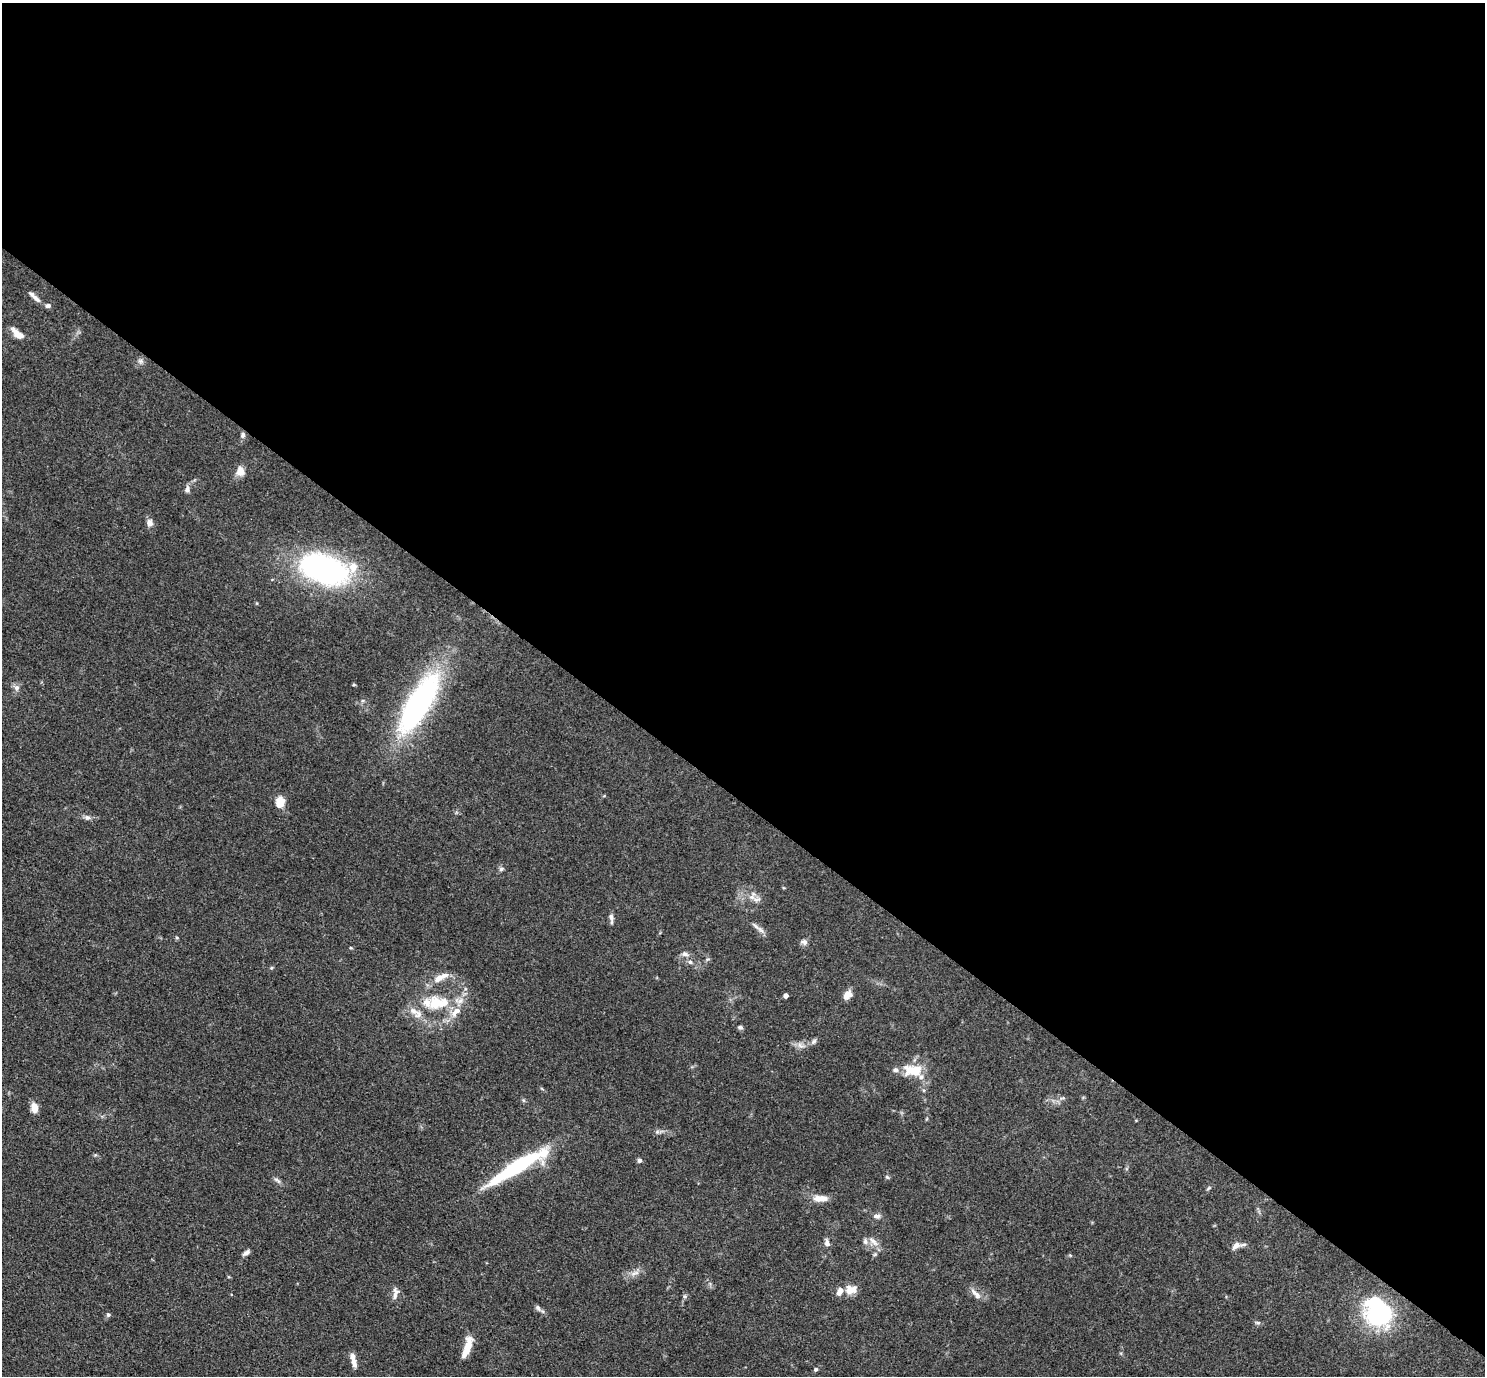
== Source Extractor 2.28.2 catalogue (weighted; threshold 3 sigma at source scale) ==
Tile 3 of 4 x 4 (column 3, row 1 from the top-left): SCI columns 2971-4453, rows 4416-5789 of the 5940 x 5944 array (HDU 1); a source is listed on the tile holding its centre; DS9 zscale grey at full resolution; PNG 1487 x 1378 px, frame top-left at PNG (2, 3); no overlay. Shown black and unused: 58% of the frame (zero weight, under 3 of 4 exposures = <1% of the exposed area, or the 3 px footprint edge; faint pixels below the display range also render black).
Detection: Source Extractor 2.28.2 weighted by HDU 2 'WHT'; one run over the whole footprint, this tile lists its part. Background 0.0727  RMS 0.0056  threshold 0.0253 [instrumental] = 3 sigma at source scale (4.5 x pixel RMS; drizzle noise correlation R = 1.50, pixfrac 1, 0.05/0.05 arcsec/px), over >= 5 px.
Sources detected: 74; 2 inside a brighter object's white glare — not listed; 12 inside a brighter listed object's ellipse — not listed separately; the other 60 listed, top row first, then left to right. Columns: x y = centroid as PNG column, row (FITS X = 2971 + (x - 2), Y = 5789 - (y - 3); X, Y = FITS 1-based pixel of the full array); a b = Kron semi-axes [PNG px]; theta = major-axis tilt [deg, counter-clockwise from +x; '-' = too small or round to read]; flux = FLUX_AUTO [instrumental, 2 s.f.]
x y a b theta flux
36 298 12 6 -43 2.7
48 306 7 5 4 1.7
17 334 16 7 -40 5.7
140 361 7 6 - 1.5
243 435 7 6 - 1.5
240 471 12 10 -86 4.4
187 489 10 6 81 1.8
149 523 10 8 -82 2.8
324 569 42 24 -19 150
354 685 5 3 - 0.57
17 688 7 7 - 2
419 703 68 22 59 130
280 803 9 7 -87 11
87 817 9 7 -22 1.8
501 869 6 6 - 1.1
752 897 9 7 35 2.7
611 917 11 6 -82 2
756 926 15 5 -44 2.6
177 938 5 3 - 0.59
804 942 9 7 -22 1.9
351 948 5 3 - 0.49
685 954 11 6 -11 2
690 962 7 5 -3 1.4
271 968 6 3 71 0.62
439 978 18 9 31 5.5
847 995 10 7 48 5.2
786 996 4 4 - 3
437 1003 32 18 1 24
740 1027 6 5 - 1.1
814 1041 8 6 55 1.5
800 1045 10 6 -30 2.3
913 1070 26 15 -4 14
1063 1098 8 3 5 0.93
523 1100 6 4 -71 0.77
34 1107 9 6 -80 6.7
640 1160 5 5 - 1.4
516 1167 69 13 31 54
887 1177 6 4 -44 0.75
277 1180 12 4 -40 1.7
1208 1188 8 3 45 0.75
821 1198 18 8 1 6
877 1216 9 6 -9 1.9
865 1241 9 7 -82 2
873 1241 18 5 -42 3.4
827 1243 9 6 -74 2.4
1236 1246 12 8 39 3.5
246 1253 11 5 36 1.8
875 1254 6 4 19 0.73
635 1273 15 4 19 2.9
850 1290 14 10 -60 4.8
974 1292 12 7 -53 2.9
395 1296 13 7 72 2.9
685 1296 6 4 45 0.9
538 1308 9 6 -55 1.6
1377 1314 23 20 -64 53
108 1315 6 6 - 1.1
1258 1323 8 5 -5 1.1
467 1348 25 8 74 9.1
354 1362 12 7 -76 3.8
816 1369 5 5 - 1.1